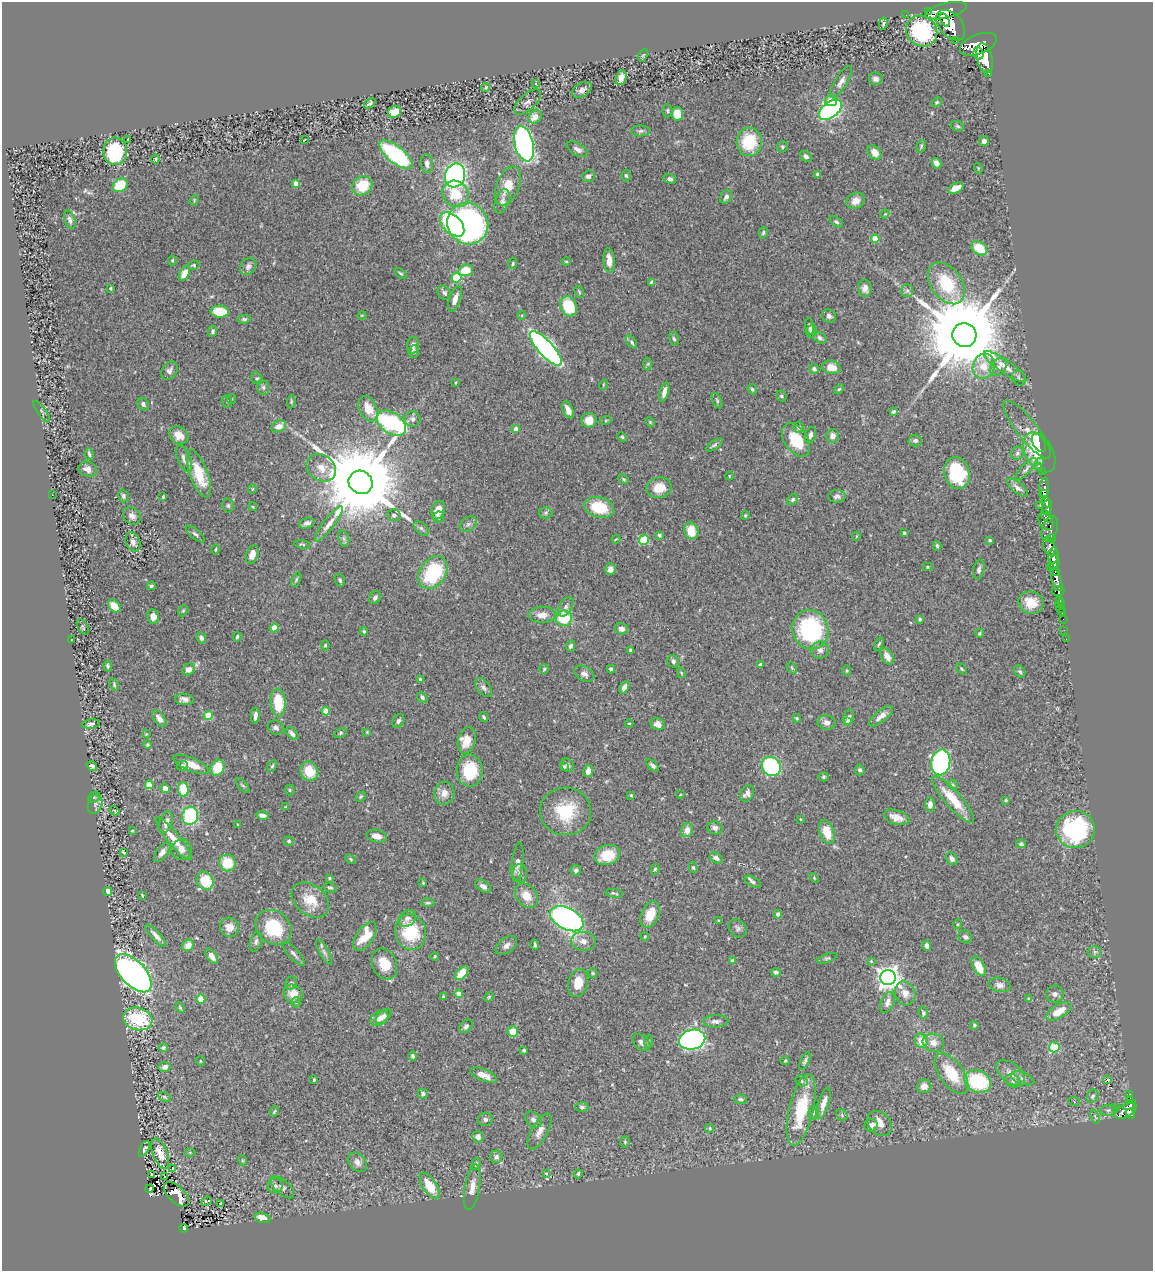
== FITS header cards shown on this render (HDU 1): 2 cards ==
NAXIS1  =                 1151
NAXIS2  =                 1269

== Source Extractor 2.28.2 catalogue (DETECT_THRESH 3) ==
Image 1151 x 1269 px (HDU 1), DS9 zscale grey, 1 PNG px = 1 image px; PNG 1155 x 1273 px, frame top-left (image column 1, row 1269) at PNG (2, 2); each listed source drawn as its Kron ellipse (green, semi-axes under 4 px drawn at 4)
Background 0.695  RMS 0.03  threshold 0.0887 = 3 sigma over >= 5 px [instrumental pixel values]
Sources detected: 495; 1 with non-positive FLUX_AUTO (blend fragments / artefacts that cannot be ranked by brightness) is neither listed nor drawn; the other 494 listed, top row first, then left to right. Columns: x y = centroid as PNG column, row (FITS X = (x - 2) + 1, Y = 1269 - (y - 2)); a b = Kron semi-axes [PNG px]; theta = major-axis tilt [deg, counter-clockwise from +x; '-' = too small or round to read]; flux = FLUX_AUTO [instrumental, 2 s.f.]
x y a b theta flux
946 11 21 7 14 2100
929 12 3 2 - 82
906 15 2 2 - 2.5
945 20 7 4 -61 600
883 24 6 3 77 3.4
951 25 18 11 -49 2300
922 31 16 14 -41 150
956 40 3 3 - 52
978 44 19 10 21 1900
978 53 6 5 - 400
643 55 7 4 65 2.6
985 58 15 7 -77 1500
989 73 3 3 - 34
621 78 7 5 73 17
876 79 7 6 - 9.1
841 82 18 6 58 12
535 83 4 2 - 1.5
486 87 4 4 - 2.1
582 90 11 6 30 9.3
831 101 6 5 - 28
528 102 16 8 42 10
937 102 5 4 - 2.7
370 103 6 4 37 4.9
830 110 13 7 38 470
667 111 7 5 -88 3.6
394 112 7 5 24 31
677 114 7 6 - 34
535 117 7 6 - 18
957 126 7 5 -17 3.8
640 131 9 5 2 4.6
128 139 3 2 - 1.1
304 140 3 2 - 1.6
984 141 5 5 - 6.1
749 142 14 12 89 88
524 144 18 9 -76 480
921 146 6 4 71 3
782 147 6 5 - 3.8
577 149 12 6 -30 8.3
115 151 14 12 90 140
874 152 8 6 -50 17
396 155 20 8 -38 210
806 156 6 4 -40 5.2
156 159 4 4 - 2.7
936 163 5 4 - 13
427 164 9 6 -85 7.5
978 168 5 3 - 1.8
455 175 12 10 71 490
818 175 4 4 - 5.8
589 176 6 5 - 6.7
626 176 6 4 -85 3.5
670 179 6 4 -20 5.2
296 183 4 4 - 15
120 185 8 6 37 61
362 186 10 9 - 53
508 186 20 11 68 31
956 188 8 5 27 23
456 194 14 12 -42 57
726 197 7 5 60 7.1
194 200 5 4 - 2.4
502 201 13 7 72 7.8
856 201 10 7 25 14
885 214 5 4 - 2
70 220 9 5 -72 7.1
836 222 7 4 -37 4.3
452 224 15 9 -44 130
468 224 21 20 - 900
763 233 6 4 74 3.1
875 239 4 4 - 50
979 248 9 6 -33 42
172 260 5 4 - 2.7
609 260 12 5 -86 19
566 262 4 3 - 2.1
513 263 6 4 74 3
194 265 6 4 12 3.1
248 266 9 7 50 8
466 270 7 5 19 36
400 273 7 4 -36 2.9
184 274 7 5 62 23
456 278 5 5 - 120
652 282 4 3 - 7.9
946 283 23 15 -54 100
110 288 3 3 - 2.8
865 288 9 6 -86 11
907 291 6 6 - 4.5
579 292 6 4 -63 2.5
444 293 8 6 -51 6.3
455 299 13 5 70 14
569 306 10 8 -65 83
220 312 9 6 -4 73
362 315 4 3 - 1.5
522 315 4 3 - 1.5
829 316 7 6 - 5.5
244 319 7 4 5 3.9
810 326 8 4 -83 6.1
212 331 6 4 88 4
811 331 6 5 - 5.7
964 335 12 12 - 40000
820 338 7 5 -34 5.2
674 339 7 4 -77 3.7
632 342 7 4 -55 4.2
413 345 8 6 86 8.9
546 348 22 7 -48 710
414 351 6 5 - 6.1
648 364 6 4 88 2.5
984 366 13 11 74 33
831 367 9 6 -11 25
998 367 10 7 50 8.5
1005 367 25 6 -35 22
814 369 5 5 - 4.8
169 371 10 7 56 7.9
257 378 6 5 - 3.8
1019 378 8 6 -55 5.4
455 383 3 2 - 1.9
603 385 5 3 - 1.8
263 387 8 6 -75 5.4
752 389 5 4 - 3.5
839 389 6 3 44 2.5
664 392 10 4 74 11
781 396 6 5 - 3.3
231 399 5 4 - 2.5
717 400 8 4 -64 3.4
227 402 6 4 -71 3.2
291 402 6 4 84 2.8
143 404 6 5 - 5.8
368 409 13 8 -66 32
568 410 9 5 -66 13
42 412 13 3 -55 3.4
893 412 4 3 - 3.1
412 419 8 7 - 7.2
589 420 7 7 - 23
606 420 6 3 20 2
650 422 5 3 - 2.1
391 423 16 10 -35 420
279 426 8 5 25 19
798 427 5 5 - 5.1
516 429 4 4 - 18
1027 429 36 10 -52 28
179 435 10 8 -35 21
810 435 8 5 72 8.1
833 436 7 6 - 11
622 437 5 4 - 2.8
796 440 18 12 -57 72
915 441 7 6 - 5.7
1039 443 10 6 -62 98
714 445 9 4 35 4.1
1017 453 6 6 - 5.2
1039 453 22 13 -60 96
89 454 6 3 -74 3.6
184 459 14 6 -68 11
1041 461 3 2 - 6.2
1039 466 3 3 - 35
321 468 15 12 -38 24
88 469 9 7 -20 12
1026 469 14 5 46 6.4
1043 472 3 3 - 23
957 473 16 12 -73 130
199 474 25 9 -69 64
729 476 4 3 - 1.3
624 479 6 4 -41 2.9
361 482 12 11 - 38000
659 488 12 10 16 36
1017 488 12 5 -39 9
252 489 5 3 - 1.9
1044 489 11 5 84 380
1044 493 4 3 - 150
52 495 2 2 - 29
123 496 6 5 - 5.2
837 496 9 6 3 8.4
163 497 3 3 - 2.6
793 500 6 5 - 4
1046 502 6 3 -64 320
228 505 7 5 -75 4.1
1040 505 2 2 - 5.2
253 507 4 3 - 1.7
599 507 15 10 -17 68
1047 507 7 5 72 190
438 510 9 6 73 25
545 513 7 5 2 4
394 515 7 6 - 5.1
745 515 4 3 - 2.5
132 516 10 7 -40 9.7
1047 516 7 4 -45 190
439 517 6 5 - 5
1046 521 9 6 -57 210
307 523 8 5 18 7.3
329 524 21 5 52 15
468 524 9 6 35 7
421 528 9 5 -43 5.2
1050 529 13 7 71 250
691 531 9 7 -72 37
904 533 3 3 - 2.9
195 534 11 5 -41 5.7
659 535 3 3 - 6
857 536 4 3 - 1.5
344 538 8 5 -71 5
1052 538 3 3 - 70
616 539 4 3 - 1.6
644 540 5 5 - 84
990 540 4 3 - 3.2
133 542 10 7 -69 11
302 544 7 3 -8 2.6
937 546 5 3 - 3.1
1049 546 9 5 -74 260
215 549 5 3 - 2
252 555 9 6 70 15
1053 555 8 5 84 540
1054 562 7 5 74 500
927 567 5 4 - 2.8
1050 567 4 3 - 60
610 569 6 5 - 10
979 570 10 5 78 6.4
1056 571 4 3 - 180
433 573 18 13 56 150
296 580 8 4 64 2.9
340 580 6 5 - 3.8
1057 580 11 4 -73 540
151 586 4 4 - 3.3
1058 591 6 5 - 72
375 598 7 5 59 6.4
1059 600 3 3 - 42
1031 603 13 11 -17 35
1060 604 5 2 - 4.9
114 606 7 5 -49 29
566 607 11 6 60 6.9
1061 608 3 2 - 12
183 611 6 4 67 2.6
1062 613 2 2 - 2.8
542 615 13 8 2 18
153 617 7 6 - 13
564 618 8 8 - 70
920 619 4 4 - 3.2
1063 619 2 2 - 2.8
83 627 8 5 -60 3.3
274 628 4 4 - 34
621 629 7 5 -15 8
810 630 20 18 -69 230
1064 630 2 2 - 4.1
364 632 4 3 - 3
980 633 4 4 - 2.9
237 637 4 3 - 2.9
201 638 6 4 -63 5.5
72 639 3 2 - 0.9
1066 639 2 2 - 3.2
879 644 7 3 65 2.7
325 645 5 4 - 2.5
570 646 6 4 64 6
631 650 4 3 - 6.4
820 650 9 8 - 9.6
887 656 9 5 -59 16
673 661 6 5 - 6.3
760 665 3 3 - 6.4
108 666 5 4 - 3.6
792 668 6 4 -47 2.7
189 669 6 5 - 13
544 669 5 5 - 2.5
611 669 4 3 - 4.2
962 669 7 4 -49 2.8
847 671 5 4 - 2.3
1020 672 6 5 - 3.7
681 673 5 4 - 2.2
584 674 11 7 -28 8.5
420 679 4 3 - 2.5
114 685 6 4 -66 2.8
624 687 6 4 63 13
484 688 11 6 -51 7.5
422 697 6 4 -47 4.7
184 699 9 5 -5 10
278 703 14 7 -87 67
326 711 4 4 - 46
208 715 4 4 - 62
255 716 8 4 86 11
881 716 14 5 39 14
484 717 5 3 - 3.1
849 717 8 5 75 4.9
797 718 4 3 - 2.5
159 719 9 5 -55 13
398 721 7 5 61 7.1
848 722 4 4 - 17
629 723 4 3 - 1.7
827 723 9 7 -11 10
91 724 9 4 7 4.9
658 724 7 6 - 11
276 727 8 6 -27 6.1
367 732 4 4 - 2.1
340 733 6 4 28 3.3
146 734 3 3 - 1.9
292 734 8 4 -44 9.2
467 740 13 9 74 29
147 745 4 4 - 2.6
941 762 13 9 78 420
191 764 19 6 -23 29
567 765 7 6 - 4.2
92 766 5 4 - 5.5
182 766 5 5 - 4.9
272 766 6 4 60 3.2
564 766 4 3 - 2.9
653 766 8 4 -45 5.8
771 767 10 9 - 260
218 768 8 6 70 52
470 770 16 13 -88 86
860 770 5 5 - 4.6
309 771 10 8 -62 48
588 771 6 5 - 11
823 777 5 4 - 3.1
149 785 4 4 - 49
953 785 5 4 - 2.9
243 786 9 4 -49 3.3
165 788 5 4 - 14
183 789 7 5 -87 53
290 790 5 5 - 2.8
444 793 11 10 - 17
747 793 8 6 58 10
631 795 3 2 - 1.7
680 795 3 2 - 1.5
94 797 6 5 - 3.4
361 797 5 4 - 2.8
953 799 30 8 -48 62
1006 800 4 3 - 2.2
95 804 10 7 70 7.1
930 804 7 5 89 12
285 807 4 4 - 1.8
115 811 5 3 - 1.7
565 811 25 23 -3 88
262 815 6 4 -12 10
190 816 9 8 - 150
897 817 13 7 -18 18
800 819 3 3 - 1.5
166 822 11 6 74 13
237 824 3 2 - 1.5
715 828 8 6 -18 7.2
132 830 4 3 - 2
687 830 7 6 - 14
1075 830 19 18 - 250
827 832 12 7 -72 39
377 836 10 6 -13 16
174 839 27 6 -51 34
289 841 5 5 - 3.8
1021 844 5 4 - 4.1
182 850 10 10 - 14
123 852 4 2 - 2.4
162 852 11 5 53 11
607 855 13 10 17 54
716 858 7 5 -28 7.3
351 859 5 3 - 2.3
952 859 7 5 -56 8.5
518 862 20 5 84 12
227 863 8 8 - 48
693 867 5 4 - 2.6
655 869 5 4 - 2.8
576 870 5 5 - 5.2
520 873 8 7 - 8.3
329 878 3 3 - 3.1
814 878 6 3 -47 2
205 881 9 8 - 61
753 882 9 4 -30 5.2
423 883 3 3 - 1.9
483 886 9 5 -32 8.9
330 888 6 4 -17 4.9
108 892 4 4 - 37
614 893 9 3 -10 3.5
142 895 3 2 - 1.5
526 896 13 10 -51 28
310 900 21 14 -40 43
428 903 7 4 -3 3.3
778 914 4 4 - 7.8
650 915 14 9 68 32
407 918 9 7 43 8.3
567 919 18 10 -27 620
719 921 4 4 - 2.3
958 924 5 3 - 1.7
229 927 9 9 - 18
274 927 19 16 -40 100
738 928 10 8 -50 6.5
411 932 18 15 -77 100
156 936 14 4 -48 10
365 936 16 8 55 45
645 936 4 3 - 2.5
965 937 7 6 - 4.8
583 941 12 9 -6 14
256 942 10 6 74 5.8
188 945 6 5 - 20
535 945 5 3 - 3.1
506 946 12 7 38 9.7
927 946 5 4 - 7.1
324 952 14 4 -61 7.1
1094 952 6 5 - 4.8
294 954 15 5 -48 7.1
212 956 9 5 -56 16
435 956 4 3 - 2.3
827 958 10 4 18 3.7
732 961 4 4 - 6.4
871 961 3 3 - 2.3
384 964 16 12 -66 41
979 966 11 5 -61 41
776 972 5 4 - 4.3
133 973 23 12 -47 1100
462 973 8 5 46 40
593 973 5 4 - 2.5
888 978 7 7 - 1500
291 983 7 6 - 5.7
578 983 14 9 76 34
1000 985 11 7 -13 11
905 993 12 10 -71 17
293 994 10 8 -39 22
459 994 4 4 - 29
1055 994 9 8 - 7.6
443 997 3 3 - 2.3
489 997 5 4 - 2.4
201 999 4 4 - 31
1029 999 4 3 - 3.4
296 1002 5 4 - 2.6
887 1002 11 6 68 11
180 1008 5 3 - 2.6
1059 1011 14 6 31 29
923 1013 6 4 -71 4.1
383 1016 9 5 41 8
379 1018 9 6 32 14
138 1019 15 11 -15 130
716 1021 12 6 2 8.7
974 1025 4 4 - 3.2
466 1026 8 5 48 5.9
513 1031 5 5 - 31
692 1040 13 10 14 760
649 1041 6 4 70 2.7
921 1041 7 6 - 28
641 1042 10 7 -44 8.1
933 1043 11 9 -18 18
1054 1047 5 5 - 84
163 1048 4 4 - 3.7
524 1050 3 3 - 3
413 1056 4 4 - 4.5
200 1061 5 4 - 2.2
785 1061 5 4 - 2.1
805 1061 10 4 65 4.4
165 1067 6 5 - 9.2
1011 1073 17 10 -40 19
952 1074 23 12 -54 68
483 1075 14 5 -22 16
1022 1078 12 6 -19 7.5
314 1080 3 2 - 2
1108 1080 3 3 - 55
802 1081 6 5 - 4.2
978 1081 14 11 -28 140
1013 1081 7 6 - 6
924 1086 7 6 - 15
423 1094 5 5 - 5.7
1130 1094 3 2 - 4.6
1093 1096 7 5 58 5.5
164 1097 7 4 -28 3.1
740 1099 6 4 -3 4.1
1130 1099 3 3 - 37
1074 1101 6 4 -20 2.1
824 1103 16 5 72 21
1130 1105 7 4 30 78
582 1107 6 4 -1 4.3
1115 1107 2 2 - 18
801 1110 36 12 77 110
1108 1110 8 5 9 4.9
274 1111 5 3 - 2.3
1125 1111 12 6 25 310
814 1113 7 5 80 4.2
1130 1114 5 4 - 140
842 1115 6 5 - 3.2
1095 1117 7 3 -67 3.1
485 1119 7 6 - 6.2
533 1120 9 6 -42 8.5
879 1123 14 10 -46 22
871 1125 7 6 - 11
710 1128 5 4 - 3.9
540 1131 20 8 61 15
478 1137 6 5 - 8.9
625 1142 5 5 - 2.5
144 1149 8 4 62 5
190 1152 5 3 - 1.8
160 1154 16 7 -68 34
496 1157 6 6 - 7.5
242 1160 5 3 - 1.8
358 1162 11 8 -52 10
476 1164 6 3 74 3
173 1169 3 3 - 71
546 1173 4 2 - 1.6
578 1174 4 4 - 4
152 1175 3 2 - 1.7
165 1176 2 2 - 1.4
275 1186 8 7 - 6.7
430 1186 15 7 -58 47
283 1187 14 7 -42 9.5
472 1187 23 7 80 18
149 1189 4 2 - 1.4
176 1194 15 8 -43 16
207 1201 5 3 - 39
221 1204 4 2 - 2.2
262 1218 8 5 -18 20
184 1228 4 3 - 17
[1 non-positive-flux detection neither listed nor drawn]